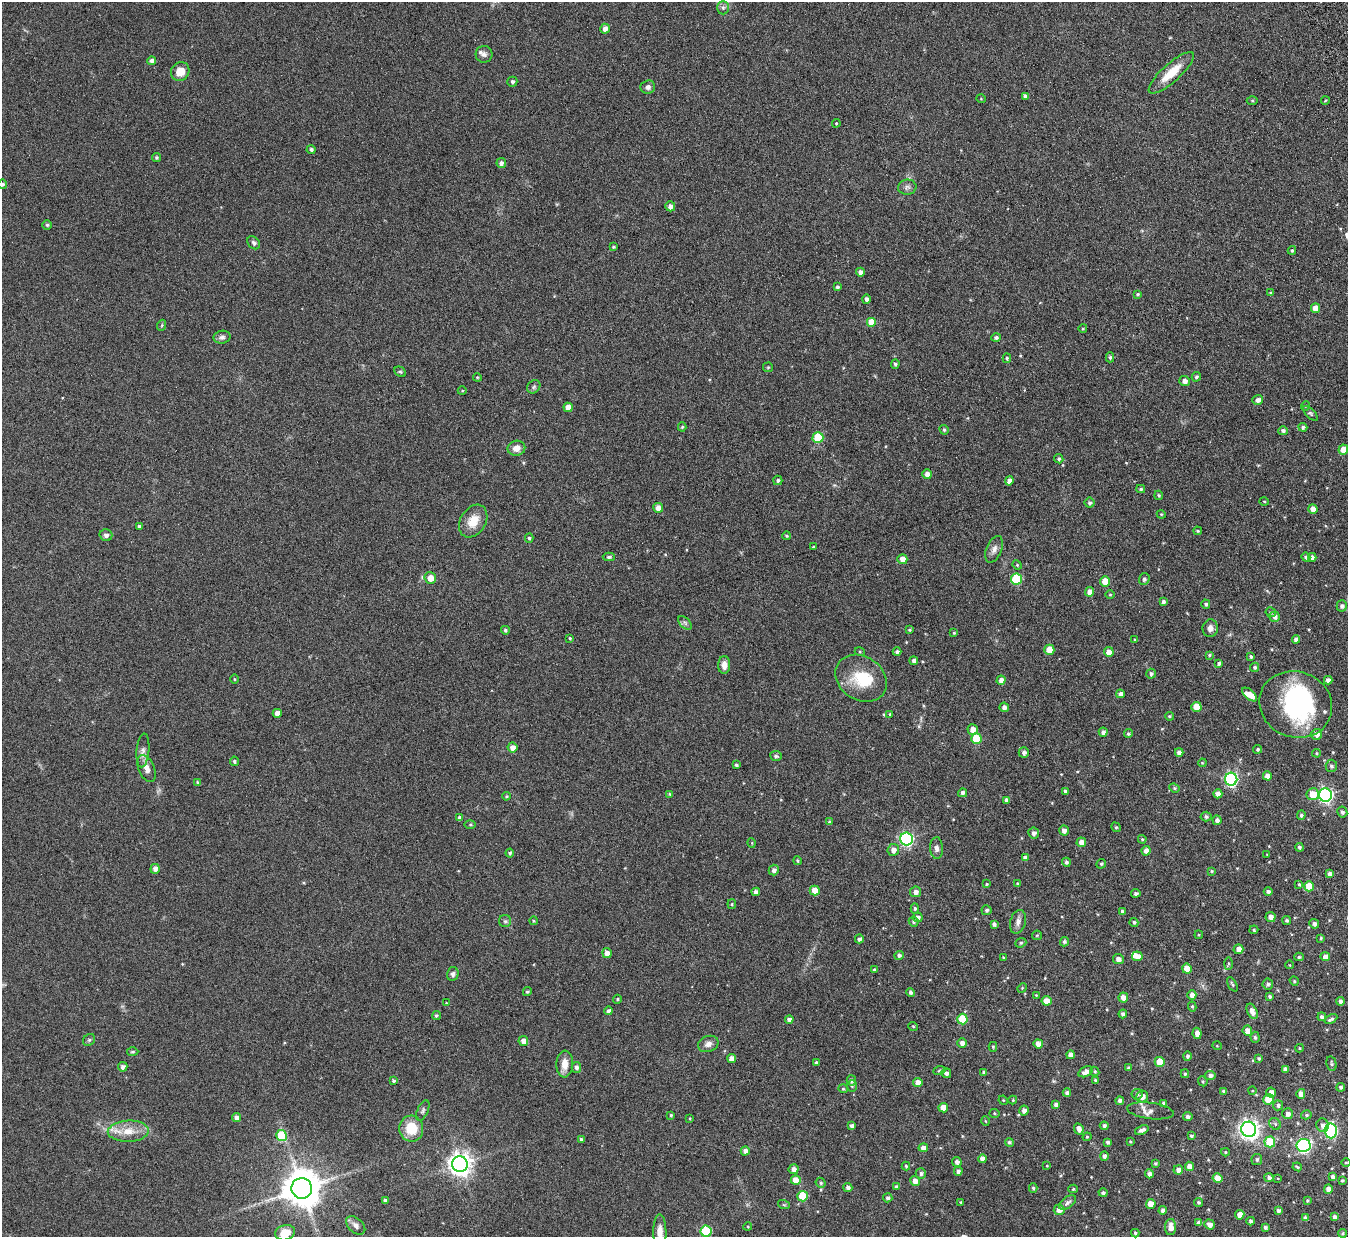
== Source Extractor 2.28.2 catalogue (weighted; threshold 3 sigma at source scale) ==
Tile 10 of 4 x 4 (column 2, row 3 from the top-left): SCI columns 1402-2747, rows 1409-2643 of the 5494 x 5412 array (HDU 1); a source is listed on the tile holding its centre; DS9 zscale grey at full resolution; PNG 1350 x 1239 px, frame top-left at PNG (2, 2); each listed source drawn as its Kron ellipse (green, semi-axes under 4 px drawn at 4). Shown black and unused: <1% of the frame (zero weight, under 4 of 7 exposures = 3% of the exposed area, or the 3 px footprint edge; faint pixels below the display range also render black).
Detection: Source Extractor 2.28.2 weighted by HDU 2 'WHT'; one run over the whole footprint, this tile lists its part. Background 0.229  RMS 0.0072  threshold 0.0293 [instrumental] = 3 sigma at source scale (4.09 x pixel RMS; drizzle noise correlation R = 1.36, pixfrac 0.8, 0.05/0.05 arcsec/px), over >= 5 px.
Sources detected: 397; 1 inside a brighter object's white glare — neither listed nor drawn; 6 inside a brighter listed object's ellipse — not listed separately; the other 390 listed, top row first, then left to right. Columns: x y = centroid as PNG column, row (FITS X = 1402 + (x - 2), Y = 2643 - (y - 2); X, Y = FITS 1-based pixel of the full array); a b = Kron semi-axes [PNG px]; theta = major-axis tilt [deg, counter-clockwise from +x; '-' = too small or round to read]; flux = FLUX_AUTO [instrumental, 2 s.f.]
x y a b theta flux
723 8 7 6 - 1.7
605 29 5 5 - 3.4
484 54 8 8 - 2.1
151 61 4 4 - 2.5
180 72 10 9 - 8.2
1171 73 29 9 42 14
512 82 5 5 - 1.6
648 87 7 7 - 2.2
1026 96 4 4 - 2.2
981 99 5 3 - 0.51
1252 101 5 3 - 0.68
1325 101 4 3 - 0.5
836 123 4 4 - 0.64
311 150 4 4 - 1.6
156 158 4 4 - 1.1
501 163 5 5 - 2.1
2 184 5 4 - 1.2
907 187 9 7 5 2.2
670 206 5 4 - 3
47 225 4 4 - 1.1
254 243 7 5 -47 1.5
613 247 3 3 - 0.79
1292 250 4 3 - 0.84
860 272 4 4 - 2.8
837 287 4 3 - 1.3
1270 293 3 3 - 0.67
1138 294 4 3 - 0.73
866 299 4 4 - 2.1
1316 308 5 4 - 6
872 322 5 5 - 9.1
162 325 5 3 - 0.65
1083 328 4 3 - 0.54
222 337 8 6 11 2.2
996 338 4 4 - 1.5
1110 357 5 4 - 1.2
1007 358 5 4 - 1
895 364 4 4 - 1.3
768 367 5 5 - 0.77
400 372 6 4 -28 0.92
477 377 4 3 - 0.54
1196 377 5 4 - 1.2
1185 381 5 5 - 3
534 387 7 6 - 1.3
462 391 4 3 - 0.53
1258 400 5 5 - 2.7
1305 406 5 3 - 0.53
568 407 4 4 - 6.2
1310 414 10 4 -45 1.2
682 427 5 4 - 0.84
1303 427 4 4 - 1.3
944 430 5 4 - 1.1
1283 431 4 4 - 1.8
818 438 5 5 - 26
516 448 9 7 11 4.6
1343 450 5 5 - 7.2
1059 459 5 4 - 1.1
927 474 5 5 - 3.3
778 480 5 4 - 1.3
1009 481 4 4 - 3.3
1141 489 4 3 - 1.1
1159 495 4 4 - 1.1
1264 502 5 3 - 0.65
1090 503 5 5 - 1.5
658 508 5 5 - 4.9
1313 509 5 4 - 4.8
1161 514 4 3 - 0.62
473 521 17 12 58 10
139 526 3 3 - 1.4
1198 531 4 3 - 0.9
106 535 6 6 - 2
786 536 4 4 - 0.94
529 538 4 4 - 1.1
813 547 3 3 - 0.85
994 549 14 7 68 3.4
609 557 6 4 -1 1.3
1306 557 4 4 - 1.5
1312 557 4 4 - 2.2
902 559 5 5 - 4.7
1017 565 5 4 - 0.71
430 578 6 6 - 6.4
1016 579 5 5 - 37
1144 579 5 5 - 1.6
1105 581 5 5 - 8.7
1090 592 4 4 - 4.4
1110 595 5 3 - 0.59
1163 601 4 4 - 1.4
1206 604 4 4 - 1.3
1342 606 5 5 - 1.9
1271 612 5 5 - 1.1
1275 617 5 5 - 2.3
685 623 8 5 -45 1.6
1210 628 9 7 80 3.6
505 630 4 4 - 1.2
909 630 3 3 - 0.88
954 633 4 4 - 0.7
570 638 3 3 - 0.82
1296 639 4 4 - 2.7
1135 640 4 3 - 0.62
1049 650 5 5 - 9.4
860 652 5 3 - 0.67
897 652 4 4 - 1.7
1109 652 5 5 - 4.8
1209 655 3 3 - 0.83
1251 657 3 3 - 1.1
914 661 4 4 - 2.2
1219 663 4 3 - 1.4
724 665 9 6 89 4.3
1255 667 5 4 - 1.2
1151 674 5 5 - 1.4
861 678 27 21 -33 24
235 679 4 3 - 0.62
1001 680 4 4 - 3.1
1328 680 4 4 - 2.7
1120 694 4 4 - 2.4
1249 694 9 4 -42 6.5
1296 704 37 33 -21 83
1004 707 5 4 - 2.9
1196 707 5 5 - 9
277 713 4 4 - 4
890 714 4 2 - 0.49
1169 716 4 3 - 0.84
973 729 5 5 - 4.2
1103 732 5 4 - 2.4
1128 734 4 4 - 1
1317 734 5 5 - 3.1
976 738 5 5 - 21
513 747 5 5 - 3.9
1258 749 4 4 - 1.2
143 750 17 6 85 3.5
1024 752 5 5 - 2.1
1179 752 4 4 - 3.1
1317 753 4 3 - 0.8
776 756 5 5 - 1.5
234 761 5 4 - 1.1
1202 763 4 3 - 0.59
736 765 3 3 - 1.1
1331 766 6 6 - 1.6
147 768 14 8 -66 4.8
1267 776 4 4 - 4
1231 779 6 6 - 110
198 783 4 3 - 0.96
1174 788 5 4 - 0.95
1065 791 4 3 - 1.2
963 793 4 4 - 2.1
670 794 4 3 - 0.8
1218 794 4 4 - 4
1313 794 6 6 - 9.4
1325 795 7 6 - 150
506 796 4 3 - 0.74
1006 800 4 4 - 1.6
1342 812 5 5 - 1.7
1301 815 5 4 - 1.3
1206 817 5 5 - 1.4
460 818 4 4 - 2.4
1217 820 5 4 - 2.6
829 822 4 4 - 1.1
470 824 5 4 - 0.81
1116 827 5 4 - 0.81
1064 831 5 5 - 2.9
1034 833 5 5 - 2.2
906 839 6 6 - 110
1142 839 4 4 - 0.79
1081 842 5 5 - 4.6
752 843 5 3 - 0.5
1299 847 4 4 - 1.4
937 848 11 6 -88 2.5
893 850 6 6 - 3.3
1146 851 4 4 - 3.2
510 853 4 4 - 1.1
1267 854 3 2 - 0.4
1025 858 4 4 - 2.8
797 861 4 4 - 0.83
1066 862 4 4 - 1.5
1101 864 5 4 - 1
155 869 5 4 - 2.8
774 870 5 5 - 2.1
1212 871 4 3 - 0.71
1329 874 4 4 - 2.7
987 884 4 3 - 0.69
1018 884 4 3 - 1.3
1299 884 4 3 - 0.79
1309 886 5 5 - 12
815 891 5 5 - 7.6
756 892 4 4 - 2.8
916 892 5 5 - 2.9
1268 892 4 4 - 1.6
1136 893 4 3 - 1.6
732 904 5 4 - 0.78
915 908 5 4 - 1.1
987 910 5 5 - 1.5
1122 911 3 3 - 1.1
918 917 5 5 - 2.2
1271 917 5 5 - 3.3
505 921 6 6 - 1.3
533 921 4 3 - 0.71
1287 921 4 4 - 1.2
914 922 5 4 - 1.1
1018 922 12 7 75 3.3
1134 922 4 4 - 1.2
994 924 4 3 - 1.5
1314 924 5 4 - 1.9
1254 930 4 4 - 0.79
1037 935 5 4 - 0.74
1199 935 4 3 - 0.59
1321 938 4 4 - 0.79
859 939 4 4 - 1.7
1064 942 5 4 - 1.3
1021 943 6 4 22 1
1238 949 5 5 - 4.1
607 953 5 4 - 3.9
899 955 5 4 - 1.9
1137 956 5 5 - 5.4
1003 957 4 3 - 0.56
1299 957 5 4 - 1.1
1325 957 5 4 - 3.6
1118 959 5 5 - 3
1228 964 6 3 89 0.79
1290 965 4 3 - 0.44
1187 969 5 5 - 7.9
874 970 4 3 - 0.85
453 974 7 5 77 1.8
1294 981 5 4 - 0.75
1232 984 8 4 -62 1.1
1268 984 5 5 - 1.6
1022 988 5 4 - 0.68
527 992 4 4 - 1.1
910 993 4 4 - 1.7
1036 995 4 3 - 0.62
1192 995 5 4 - 3.3
1123 997 5 5 - 3.6
1270 997 4 3 - 1.2
617 999 4 4 - 0.81
1046 1001 5 5 - 7
1341 1001 4 4 - 2
446 1003 3 3 - 0.43
1192 1006 5 4 - 0.99
609 1011 4 4 - 2.1
1252 1011 8 5 -65 3.9
1123 1014 4 4 - 1.7
436 1016 5 4 - 1.1
1322 1017 4 4 - 1.9
962 1019 5 5 - 20
1331 1019 7 4 29 1.4
789 1020 4 4 - 2.4
913 1026 5 3 - 0.6
1247 1031 5 4 - 3.9
1197 1033 5 4 - 3.5
1255 1037 5 4 - 1.3
89 1040 7 5 43 1.1
523 1041 5 4 - 3.9
962 1043 5 5 - 2.9
708 1044 10 8 22 3.2
1038 1044 4 4 - 4.1
1217 1046 5 3 - 0.53
993 1047 5 4 - 0.82
1299 1048 4 4 - 0.61
133 1052 5 4 - 0.86
1070 1055 4 4 - 3.4
1187 1056 4 4 - 1.4
732 1058 4 4 - 4
1259 1058 4 4 - 1
816 1062 4 4 - 1.1
1160 1062 5 5 - 12
565 1064 13 8 87 6.4
1331 1064 7 5 -77 1
123 1067 5 4 - 2.2
576 1067 5 5 - 2
1128 1068 3 3 - 1.2
1285 1069 4 4 - 2.3
939 1071 6 4 20 0.75
1095 1071 5 4 - 0.92
984 1072 4 3 - 1.4
1086 1072 8 5 26 3.4
946 1073 5 5 - 1.9
1185 1074 4 3 - 1
1210 1076 5 4 - 2.1
851 1080 5 5 - 1.8
1095 1080 3 3 - 0.79
393 1081 4 4 - 0.96
1203 1081 5 4 - 0.87
918 1082 5 4 - 4.2
852 1086 6 5 - 1
1341 1087 4 4 - 1.3
843 1089 5 4 - 0.86
1223 1091 4 3 - 0.9
1252 1091 4 3 - 0.52
1067 1093 4 4 - 1.9
1271 1093 5 5 - 4.4
1137 1094 5 5 - 1.4
1301 1094 5 4 - 3.9
1142 1097 6 5 - 4.5
1268 1099 5 5 - 12
1003 1100 5 4 - 0.68
1013 1100 4 4 - 0.67
1120 1101 4 4 - 2.2
1164 1103 4 3 - 1.6
1056 1105 4 4 - 2.4
1278 1105 5 5 - 1.8
943 1108 5 4 - 6.3
1024 1110 5 4 - 3.1
423 1111 11 5 66 1.6
1150 1111 23 8 -7 4.7
994 1113 5 4 - 0.77
1288 1114 5 5 - 2.6
671 1115 3 3 - 0.8
1306 1115 5 4 - 1.1
1188 1116 5 4 - 1.9
237 1117 4 4 - 3.1
690 1118 3 2 - 0.6
985 1121 5 3 - 0.57
1275 1124 6 5 - 1.1
1323 1125 7 6 - 2.4
851 1126 4 3 - 1.6
1104 1126 4 4 - 1.6
411 1129 13 12 - 16
1079 1129 6 4 -64 3.5
1249 1129 8 7 - 330
1142 1130 7 4 23 2.6
128 1131 20 10 2 11
1331 1131 7 6 - 85
282 1136 5 5 - 28
1191 1136 3 3 - 1.2
1087 1137 4 4 - 0.7
581 1139 4 4 - 1.1
1130 1141 3 3 - 0.59
1009 1142 4 4 - 1.3
1108 1142 4 3 - 1.5
1270 1142 5 5 - 22
1304 1145 7 6 - 120
923 1148 5 4 - 3.7
745 1151 4 4 - 2.5
1225 1152 4 3 - 0.7
1104 1156 4 4 - 2.1
982 1159 4 4 - 2.9
1257 1159 6 5 - 1.3
957 1162 5 4 - 2.3
1346 1162 5 3 - 0.67
1155 1163 4 4 - 0.94
460 1164 8 7 - 500
906 1166 4 4 - 0.86
1047 1166 4 3 - 0.49
1190 1166 4 4 - 4
1297 1167 5 3 - 0.87
794 1169 5 5 - 2.5
1178 1170 5 4 - 3.6
958 1171 4 4 - 1.9
921 1173 5 5 - 1.5
1149 1174 4 4 - 2.6
1269 1177 4 4 - 1.8
1333 1177 4 4 - 2
1217 1178 5 4 - 7.3
1278 1178 3 2 - 0.43
796 1180 5 5 - 8.8
915 1181 5 4 - 4.6
1342 1181 3 3 - 0.77
821 1183 5 4 - 1.1
848 1187 4 4 - 1.9
896 1187 4 4 - 1.3
302 1188 10 10 - 1800
1033 1188 4 3 - 0.99
1073 1189 5 4 - 1
1328 1189 4 4 - 4.1
1103 1193 4 4 - 1.5
802 1196 5 5 - 21
888 1198 4 4 - 1.6
385 1200 3 3 - 1.4
1307 1200 4 3 - 0.79
961 1202 3 3 - 0.58
1199 1202 4 4 - 1.2
1067 1203 10 5 37 2
1151 1204 5 5 - 7.7
784 1205 6 3 -18 0.76
1059 1210 5 5 - 5.6
1163 1210 4 4 - 2.3
1278 1211 4 4 - 1.7
1240 1215 4 4 - 6.3
1335 1217 4 4 - 2
1305 1218 4 4 - 1.8
1251 1221 4 3 - 1.6
1199 1223 4 4 - 2.3
1210 1224 5 4 - 3.1
356 1225 11 7 -42 2.9
748 1226 4 3 - 0.63
1171 1227 8 5 89 4.9
1265 1227 3 3 - 1.2
706 1231 5 5 - 36
660 1232 18 6 -89 5.4
285 1233 10 7 16 10
1135 1233 4 3 - 1.2
1342 1233 4 4 - 0.9
Isophote crosses this tile's border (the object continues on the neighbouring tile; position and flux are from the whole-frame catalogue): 4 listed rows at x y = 2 184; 1296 704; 660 1232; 285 1233